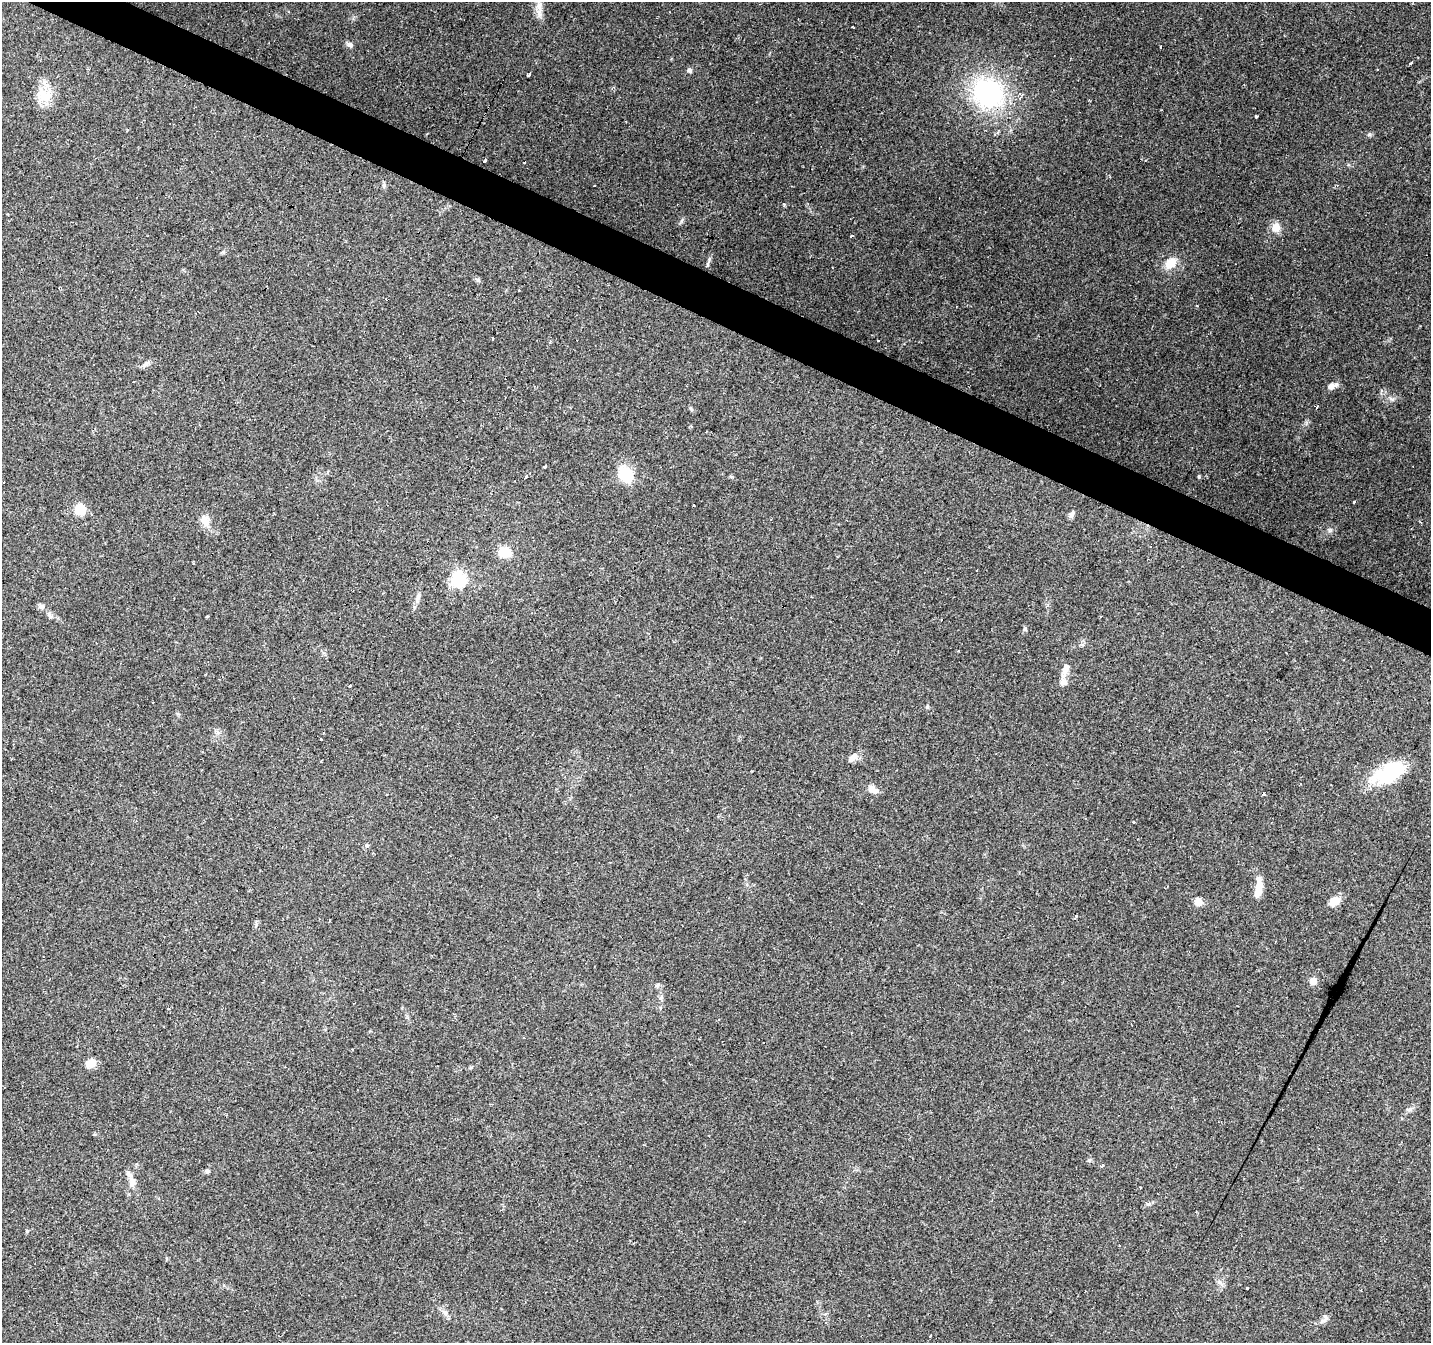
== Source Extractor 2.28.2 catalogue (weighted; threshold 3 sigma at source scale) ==
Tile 11 of 4 x 4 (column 3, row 3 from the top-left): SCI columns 2859-4287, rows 1539-2879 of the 5721 x 5825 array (HDU 1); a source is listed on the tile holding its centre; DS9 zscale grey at full resolution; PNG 1433 x 1345 px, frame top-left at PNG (2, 2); no overlay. Shown black and unused: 3% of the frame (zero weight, under 2 of 3 exposures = <1% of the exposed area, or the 3 px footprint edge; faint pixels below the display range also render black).
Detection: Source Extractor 2.28.2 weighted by HDU 2 'WHT'; one run over the whole footprint, this tile lists its part. Background 0.132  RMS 0.008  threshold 0.0361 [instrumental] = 3 sigma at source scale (4.5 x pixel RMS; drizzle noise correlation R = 1.50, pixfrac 1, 0.0396/0.0396 arcsec/px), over >= 5 px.
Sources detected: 76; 8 cosmic-ray / hot-pixel residue — not listed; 3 inside a brighter listed object's ellipse — not listed separately; the other 65 listed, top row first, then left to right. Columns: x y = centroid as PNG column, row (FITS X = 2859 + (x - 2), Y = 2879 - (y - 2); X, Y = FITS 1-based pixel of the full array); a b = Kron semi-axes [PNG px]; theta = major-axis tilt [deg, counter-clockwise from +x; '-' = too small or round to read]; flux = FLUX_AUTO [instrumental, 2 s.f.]
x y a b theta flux
539 4 23 9 -88 11
852 27 3 2 - 1
350 45 9 6 -27 2.4
1411 63 3 3 - 1.8
690 70 6 6 - 1.7
529 74 4 3 - 7.1
988 93 37 32 -39 110
44 94 24 18 -33 17
1256 116 3 3 - 5.3
484 160 4 3 - 4.2
525 162 3 3 - 2.4
384 185 9 4 90 1.6
784 204 3 3 - 1.4
1276 228 12 10 69 7.4
852 236 3 3 - 14
223 252 5 5 - 1.1
1171 263 14 11 38 12
708 265 8 4 82 1.2
478 280 7 5 -46 1.5
519 290 3 2 - 1.4
550 341 4 3 - 1
146 364 10 6 32 2.6
1332 386 10 6 22 5.6
1316 407 3 2 - 1.1
691 409 6 4 -71 1.1
545 466 3 3 - 3.9
625 474 14 11 -66 32
525 477 4 3 - 3.6
1199 477 5 3 - 0.81
4 482 3 2 - 1
1354 502 3 3 - 2.2
693 505 3 3 - 2.7
80 510 6 6 - 47
1071 515 8 6 60 2.8
205 521 17 11 -65 7.7
1330 530 7 5 45 1.6
505 552 12 10 -4 17
458 579 7 7 - 130
41 607 7 7 - 2.2
1101 616 3 3 - 1.1
1025 629 5 5 - 1.3
1066 668 15 8 71 5.6
349 686 3 3 - 4
153 702 3 2 - 1.1
927 707 5 4 - 1.1
320 739 3 3 - 1.8
852 758 14 7 46 4.6
1389 773 41 20 26 44
873 789 14 7 -32 5.4
1134 822 3 3 - 2.9
1258 889 23 8 82 11
1334 901 15 9 39 7.1
1198 902 10 8 -40 5.6
1076 916 3 3 - 2.3
1313 981 7 7 - 5.2
657 985 6 4 72 1.1
167 1008 3 3 - 2.6
764 1042 3 2 - 1.2
91 1063 13 10 11 6.6
1410 1109 9 6 29 2.5
1102 1166 3 3 - 5.7
207 1171 7 5 -9 1.6
132 1182 12 8 87 4.8
1219 1282 6 6 - 2.2
1324 1319 14 7 56 3.3
Overlapping masked pixels (flux is a lower limit): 1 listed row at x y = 988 93
Isophote crosses this tile's border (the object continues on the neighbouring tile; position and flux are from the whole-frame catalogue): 1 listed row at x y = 539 4
Unlisted compact peaks at least as high as the median listed source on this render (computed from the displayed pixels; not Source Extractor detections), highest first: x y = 1392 399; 681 221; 1089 1160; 1148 1204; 27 1231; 445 1312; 414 607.